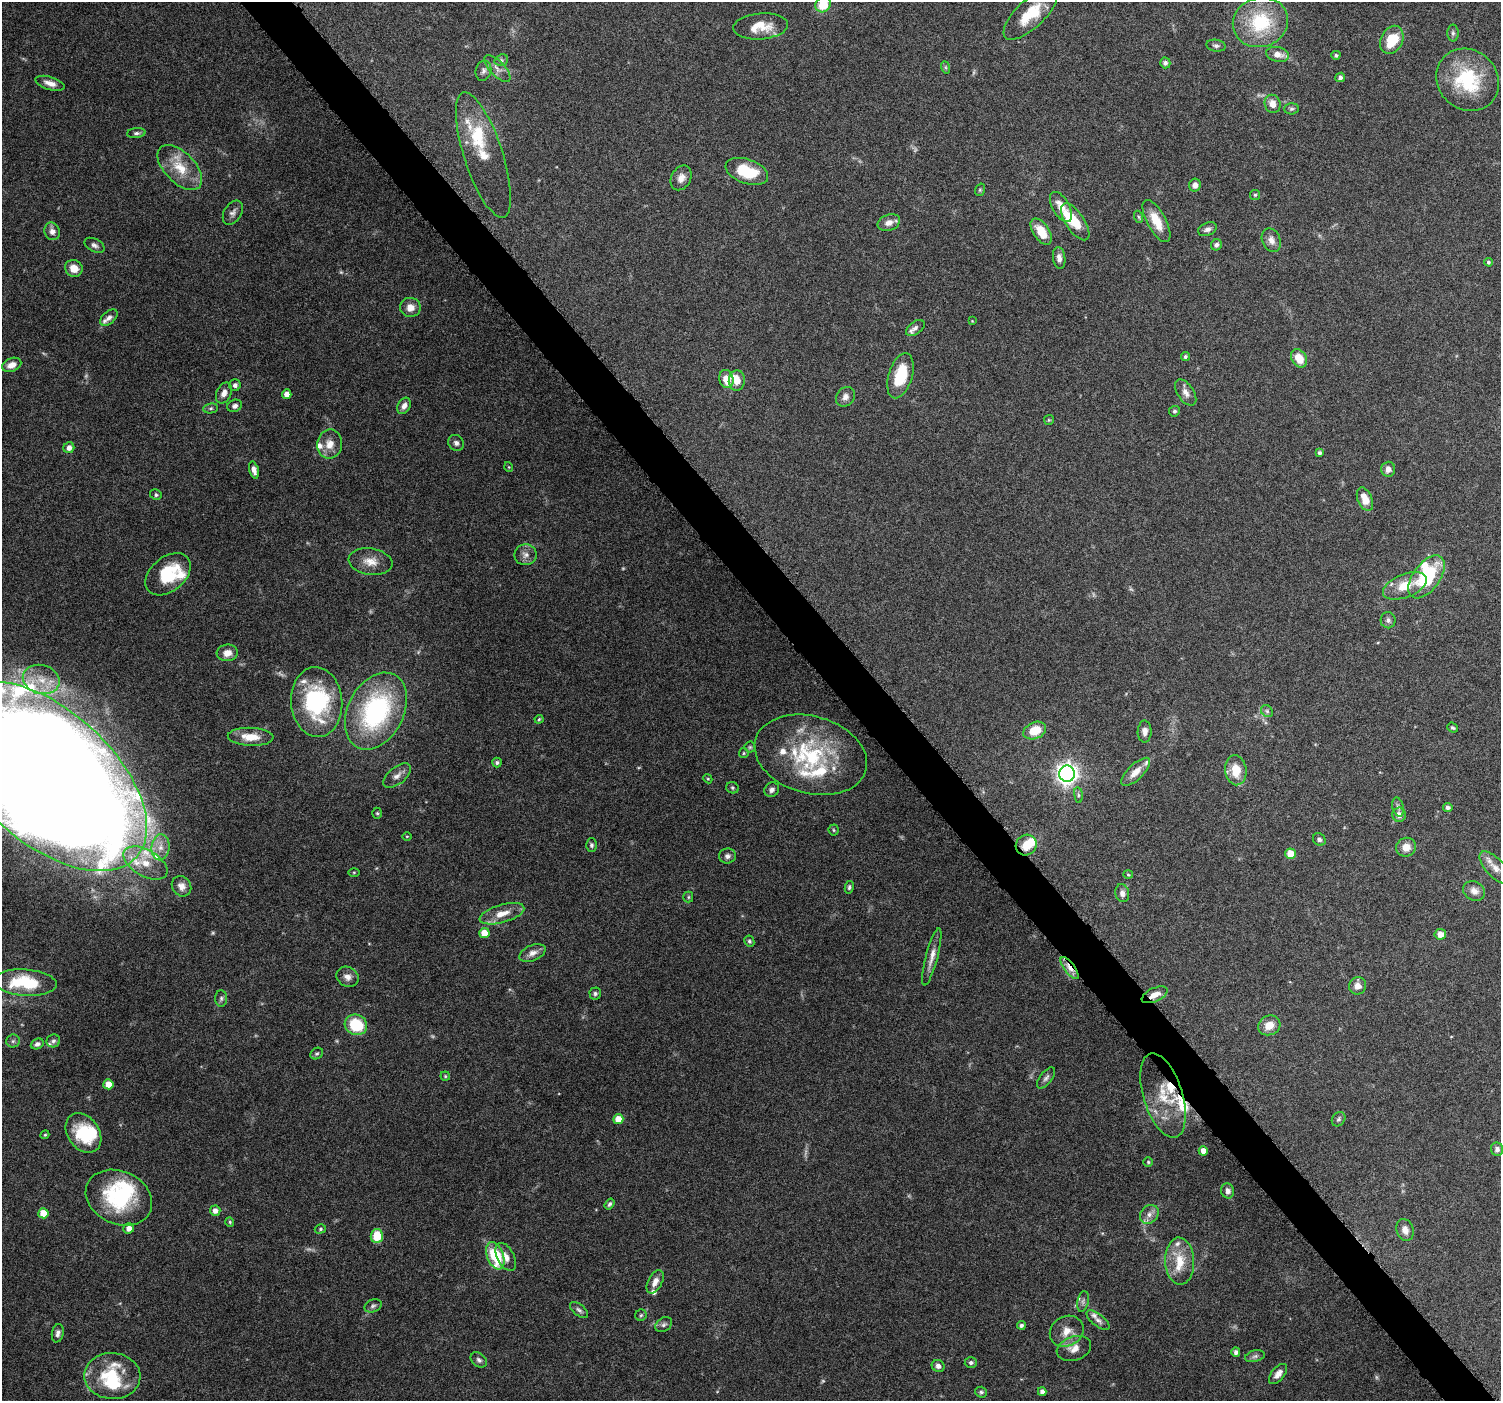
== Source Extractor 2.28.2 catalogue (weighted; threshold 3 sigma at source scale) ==
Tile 6 of 4 x 4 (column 2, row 2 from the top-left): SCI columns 1513-3011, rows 3017-4415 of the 6018 x 5967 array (HDU 1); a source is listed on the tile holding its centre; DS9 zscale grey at full resolution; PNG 1503 x 1403 px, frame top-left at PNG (2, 2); each listed source drawn as its Kron ellipse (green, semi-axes under 4 px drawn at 4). Shown black and unused: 3% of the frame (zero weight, under 6 of 12 exposures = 1% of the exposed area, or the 3 px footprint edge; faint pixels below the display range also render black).
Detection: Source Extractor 2.28.2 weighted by HDU 2 'WHT'; one run over the whole footprint, this tile lists its part. Background 0.0622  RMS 0.0027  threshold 0.011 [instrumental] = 3 sigma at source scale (4.09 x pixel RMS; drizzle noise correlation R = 1.36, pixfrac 0.8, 0.0396/0.0396 arcsec/px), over >= 5 px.
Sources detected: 228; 13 too faint to see at this stretch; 5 inside a brighter object's white glare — neither listed nor drawn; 24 inside a brighter listed object's ellipse — not listed separately; the other 186 listed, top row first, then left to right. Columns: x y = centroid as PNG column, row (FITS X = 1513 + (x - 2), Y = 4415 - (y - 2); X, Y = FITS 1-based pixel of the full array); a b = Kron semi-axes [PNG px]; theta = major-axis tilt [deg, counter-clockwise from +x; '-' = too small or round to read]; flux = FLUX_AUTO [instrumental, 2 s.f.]
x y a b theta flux
823 5 8 7 - 6.1
1030 14 34 14 43 7.9
1260 22 28 24 19 16
761 26 27 13 5 5.3
1453 33 8 6 90 0.64
1392 40 14 11 64 7.2
1216 46 10 6 -9 0.67
1278 54 11 7 -13 2.1
1336 55 4 4 - 0.5
501 60 7 5 20 0.53
1165 63 5 5 - 0.72
945 67 6 4 -71 0.37
497 69 17 7 -46 1.6
483 71 10 7 77 0.98
1340 77 5 4 - 0.78
1468 80 33 29 -43 17
50 83 15 6 -17 1.8
1273 104 9 8 - 1.9
1292 109 7 5 1 0.53
136 133 9 5 5 0.66
483 155 65 19 -72 10
180 167 28 15 -46 6.6
747 171 22 12 -20 9.4
681 178 13 9 62 2
1195 185 6 6 - 1.3
980 190 6 5 - 0.36
1255 195 5 5 - 0.35
1061 207 16 8 -60 3
233 213 13 8 57 1.1
1139 217 6 4 -70 0.33
1156 221 23 9 -61 4.9
1075 222 21 9 -56 5.7
889 223 11 8 19 1.8
1207 229 10 6 23 0.96
52 231 9 7 -68 1.4
1041 231 15 8 -56 4.7
1271 240 12 9 -66 1.7
94 245 11 6 -28 0.86
1216 245 6 5 - 0.78
1059 258 11 6 -83 1.3
1488 262 4 4 - 0.5
74 268 9 8 - 2.9
410 307 10 9 - 2.2
109 318 10 6 41 1.1
972 321 4 3 - 0.18
915 328 11 6 36 0.84
1185 357 4 4 - 0.51
1299 358 10 7 -57 3.7
12 365 10 6 23 1.9
900 376 23 12 73 9.4
726 379 9 7 -74 4
737 381 10 8 86 2.5
235 385 6 6 - 0.85
224 393 11 7 64 1.6
1186 393 15 8 -56 1.6
287 394 5 4 - 1.9
845 397 10 8 47 1.4
235 406 7 6 - 0.91
404 406 9 6 64 1.3
211 408 7 5 7 0.52
1174 411 5 5 - 0.55
1049 420 5 5 - 0.28
456 443 8 7 - 0.88
330 444 14 12 80 2.9
69 448 5 5 - 1.4
1319 453 4 4 - 0.6
509 467 5 3 - 0.19
1388 469 7 7 - 1.2
254 470 9 4 -75 1.3
156 495 6 5 - 0.52
1365 499 12 7 -67 3.3
526 555 11 10 - 1.6
370 562 22 13 -9 3.5
168 574 26 17 40 10
1427 577 25 13 54 18
1405 586 23 11 21 5.6
1388 620 8 7 - 0.84
227 653 11 8 5 2.3
41 679 18 14 -15 5.4
317 702 35 25 -85 27
376 711 41 28 63 39
1267 711 7 5 -46 0.49
539 719 4 3 - 0.29
1452 728 6 4 -39 0.41
1035 731 12 8 23 5.1
1145 732 11 7 89 1.2
251 737 23 9 -3 4.4
750 747 5 5 - 0.39
744 753 5 4 - 0.31
811 755 57 38 -16 28
497 763 5 4 - 0.54
1236 770 15 10 -83 4.8
1136 772 19 7 44 2.5
1067 774 8 8 - 160
46 776 122 66 -42 1400
397 776 16 8 39 1.7
708 779 5 3 - 0.25
732 788 6 5 - 0.42
772 790 8 7 - 0.99
1078 795 8 4 -82 0.43
1398 807 9 5 -75 0.72
1448 807 5 4 - 0.68
377 813 5 4 - 0.38
1399 815 7 7 - 1.5
834 830 5 5 - 0.35
407 836 5 3 - 0.22
1319 839 7 5 -49 0.65
591 845 6 5 - 0.48
1026 845 10 10 - 4.1
161 847 13 9 85 2.4
1406 847 10 9 - 2.5
1290 854 5 5 - 4.6
727 856 8 7 - 0.92
145 863 24 13 -30 6.3
1495 868 20 9 -47 2.7
354 872 5 3 - 0.28
1128 875 5 3 - 0.24
182 886 11 9 -53 1.6
849 887 6 4 80 0.51
1474 891 11 9 -32 1.8
1122 893 9 7 -75 1.1
688 897 5 5 - 0.33
502 914 23 9 16 3.7
484 933 5 5 - 3.4
1440 934 6 5 - 1.9
749 941 6 5 - 0.42
533 953 14 7 23 1.8
932 957 29 6 75 2.3
1070 968 13 5 -53 2
347 977 11 9 -27 1.6
25 983 31 13 -4 12
1357 986 9 8 - 1.7
595 994 6 6 - 0.53
1155 995 14 7 24 2.3
221 998 8 6 88 0.63
356 1025 11 10 - 11
1269 1025 11 9 23 3.1
13 1041 6 6 - 0.62
53 1041 7 6 - 0.67
37 1044 7 5 24 0.83
317 1054 7 5 34 0.44
445 1076 4 4 - 0.3
1046 1078 13 6 52 0.88
108 1084 5 5 - 2.8
1163 1096 44 19 -73 11
618 1119 5 5 - 3.3
1339 1119 8 6 52 0.56
83 1133 21 16 -55 11
45 1135 4 4 - 0.26
1497 1149 7 6 - 0.79
1203 1151 4 4 - 1.8
1148 1162 4 4 - 0.29
1228 1191 7 6 - 1.2
119 1198 34 26 -25 21
609 1204 6 4 57 0.52
215 1211 5 5 - 1.4
43 1213 5 5 - 4.1
1149 1214 10 8 47 1.5
230 1222 4 4 - 0.31
129 1228 5 5 - 1.6
320 1229 6 4 16 0.4
1405 1230 11 8 -73 1.7
377 1236 7 6 - 5.8
495 1256 14 8 -70 13
506 1257 15 8 -62 1.9
1180 1261 23 14 -87 5.8
655 1282 13 7 63 1.7
1083 1301 10 5 77 0.81
373 1306 9 6 20 0.67
579 1310 11 5 -38 0.75
641 1315 6 5 - 0.41
1098 1320 14 6 -39 1.1
664 1325 9 6 32 0.72
1021 1325 4 4 - 0.61
1067 1331 17 15 30 3.5
58 1333 9 6 78 0.97
1074 1348 17 12 18 2.5
1236 1352 5 4 - 0.91
1255 1356 10 5 14 0.69
479 1360 9 6 -41 0.79
971 1363 6 5 - 0.58
938 1366 6 6 - 1.1
1278 1374 12 6 50 1.6
112 1376 28 23 -3 13
981 1392 6 5 - 0.48
1042 1392 4 4 - 1.1
Overlapping masked pixels (flux is a lower limit): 3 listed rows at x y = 1026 845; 1070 968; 1155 995
Isophote crosses this tile's border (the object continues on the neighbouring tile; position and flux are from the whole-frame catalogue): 2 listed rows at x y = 823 5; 46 776